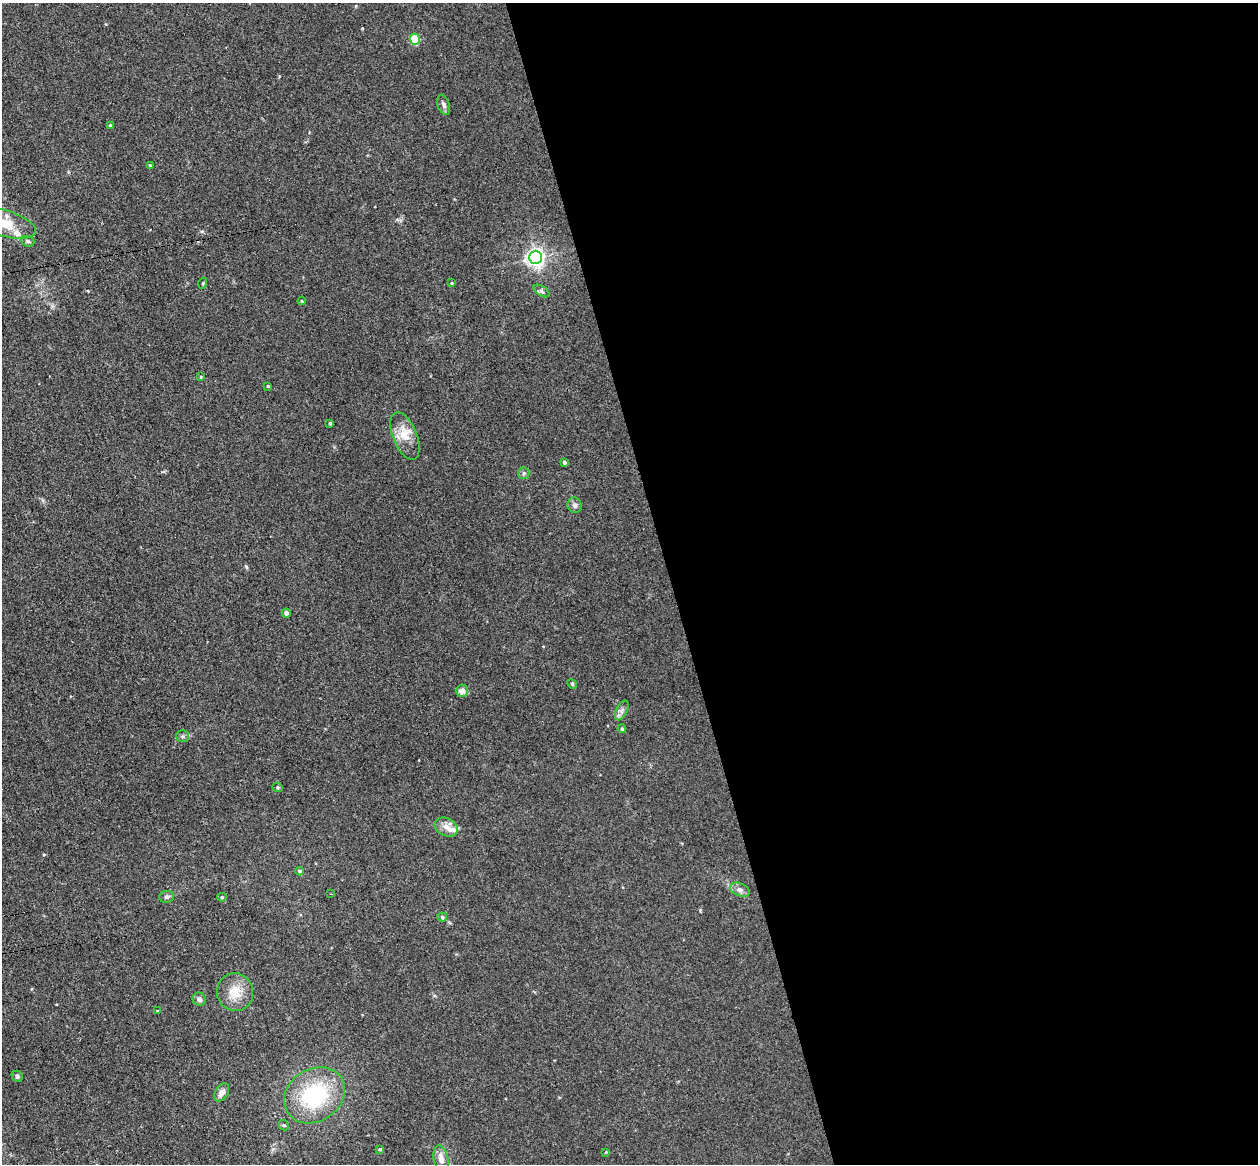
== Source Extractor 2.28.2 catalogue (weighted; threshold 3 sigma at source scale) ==
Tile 8 of 4 x 4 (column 4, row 2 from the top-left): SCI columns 3824-5079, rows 2481-3642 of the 5135 x 5078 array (HDU 1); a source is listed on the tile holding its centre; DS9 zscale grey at full resolution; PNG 1260 x 1166 px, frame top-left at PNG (2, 3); each listed source drawn as its Kron ellipse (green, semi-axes under 4 px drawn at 4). Shown black and unused: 47% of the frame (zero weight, under 3 of 4 exposures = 6% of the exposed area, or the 3 px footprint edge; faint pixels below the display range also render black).
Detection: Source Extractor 2.28.2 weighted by HDU 2 'WHT'; one run over the whole footprint, this tile lists its part. Background 0.0396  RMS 0.0045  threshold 0.0201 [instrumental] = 3 sigma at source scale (4.5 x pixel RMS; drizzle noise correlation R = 1.50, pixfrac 1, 0.05/0.05 arcsec/px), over >= 5 px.
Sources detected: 44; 2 inside a brighter listed object's ellipse — not listed separately; the other 42 listed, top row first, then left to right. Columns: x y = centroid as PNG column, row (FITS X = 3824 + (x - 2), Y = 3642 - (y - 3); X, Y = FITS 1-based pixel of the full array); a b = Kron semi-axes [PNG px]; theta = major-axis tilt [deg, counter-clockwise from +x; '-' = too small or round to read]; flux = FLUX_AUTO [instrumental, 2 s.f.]
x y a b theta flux
415 39 5 5 - 19
444 105 10 6 -70 1.3
111 125 4 4 - 0.92
150 165 3 3 - 0.47
3 223 34 13 -16 13
28 241 7 5 -20 0.79
535 257 6 6 - 190
203 283 5 3 - 0.4
452 283 4 4 - 0.38
541 291 9 4 -34 0.99
302 301 4 3 - 0.35
201 377 4 3 - 0.45
268 386 4 4 - 0.44
330 423 3 3 - 0.59
405 436 25 12 -67 7.5
564 462 4 4 - 0.96
524 473 6 5 - 0.82
575 505 8 7 - 1.4
286 613 4 4 - 1.4
572 684 5 4 - 0.53
462 691 6 6 - 2.6
622 710 10 5 63 1.6
622 729 4 3 - 0.72
183 736 6 5 - 0.93
278 787 5 4 - 0.61
446 827 12 8 -28 3.1
300 871 4 4 - 0.56
740 890 10 6 -21 1.8
331 894 3 2 - 0.36
167 897 7 6 - 1.1
222 897 5 4 - 0.55
442 917 5 4 - 0.68
235 992 19 18 - 7.9
199 999 7 6 - 1.7
158 1011 4 2 - 0.29
17 1076 6 5 - 0.77
222 1092 10 6 58 2.6
314 1095 32 26 33 38
284 1125 6 4 -41 0.69
380 1149 4 4 - 0.56
606 1152 3 3 - 0.34
441 1159 14 7 -78 3.4
Isophote crosses this tile's border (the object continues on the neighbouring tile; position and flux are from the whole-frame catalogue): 1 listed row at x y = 3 223